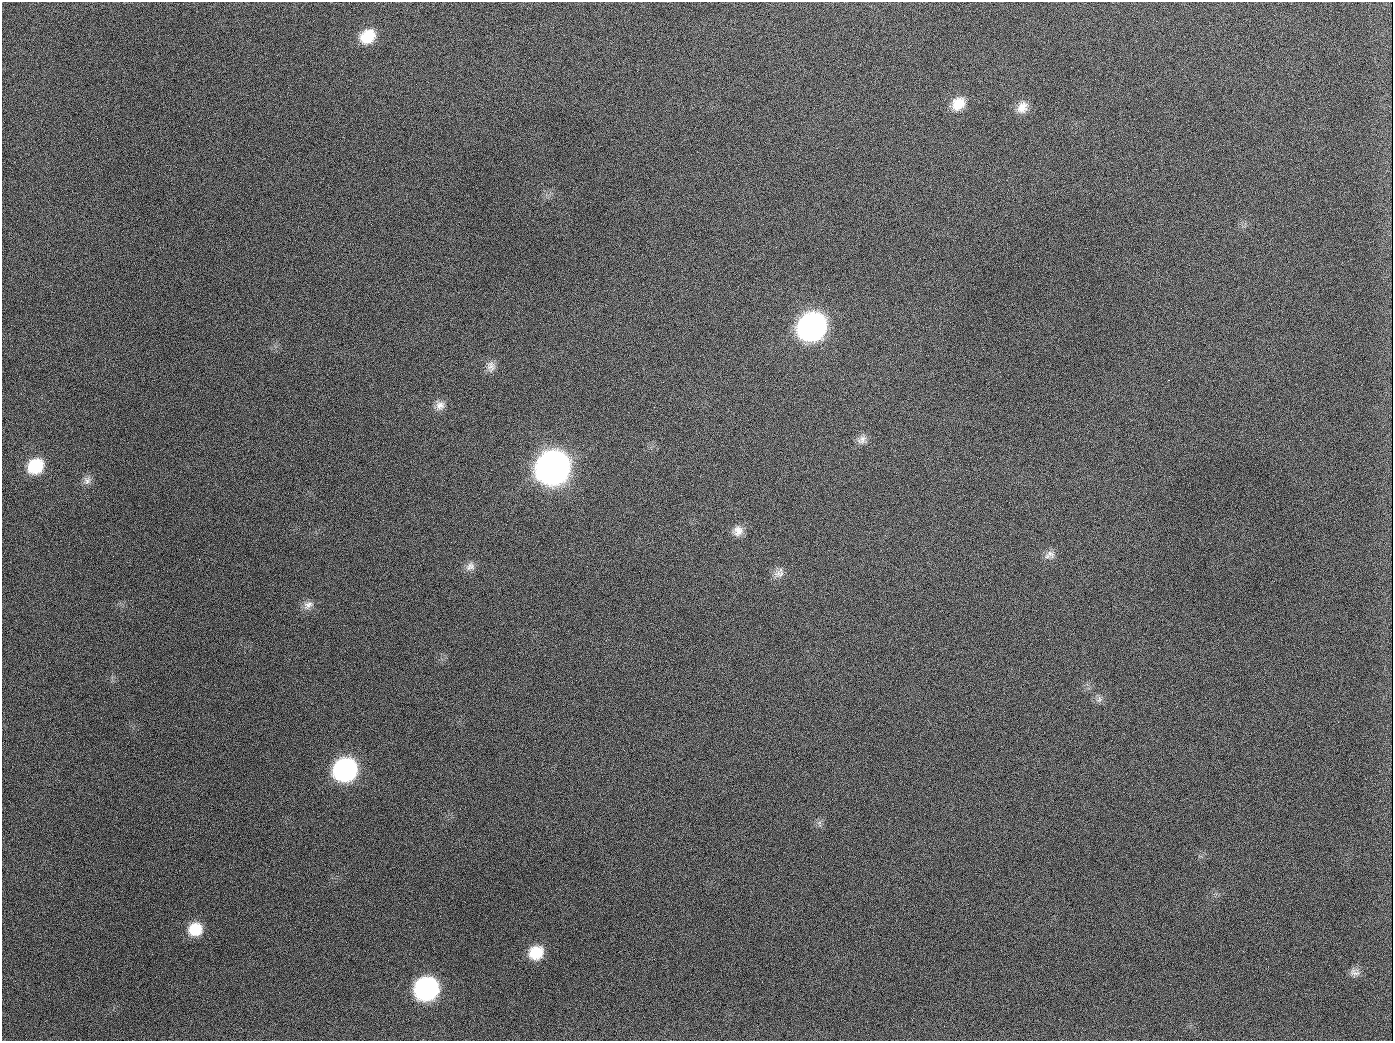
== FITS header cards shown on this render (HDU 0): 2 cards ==
NAXIS1  =                 1391
NAXIS2  =                 1039

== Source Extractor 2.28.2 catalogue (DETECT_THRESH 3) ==
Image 1391 x 1039 px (HDU 0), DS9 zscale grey, 1 PNG px = 1 image px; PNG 1395 x 1043 px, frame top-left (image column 1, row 1039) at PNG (2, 2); no overlay
Background 1440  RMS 67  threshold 202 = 3 sigma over >= 5 px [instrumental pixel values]
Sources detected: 25; all 25 listed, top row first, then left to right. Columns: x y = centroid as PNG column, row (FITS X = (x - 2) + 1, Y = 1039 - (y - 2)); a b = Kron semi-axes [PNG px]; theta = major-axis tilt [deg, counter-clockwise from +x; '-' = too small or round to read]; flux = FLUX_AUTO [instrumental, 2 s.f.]
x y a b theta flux
368 36 16 13 35 1.3e+05
958 104 17 14 49 8.4e+04
1022 107 16 12 61 5.1e+04
189 126 3 2 - 7.4e+03
811 327 18 15 39 2.4e+06
491 366 15 11 -87 3.4e+04
440 405 14 12 72 3.8e+04
654 407 3 2 - 4.3e+03
862 440 14 10 33 3.0e+04
35 466 15 13 43 1.8e+05
552 468 18 16 43 5.5e+06
87 481 11 10 - 2.5e+04
738 531 14 13 - 4.3e+04
1050 553 15 9 -44 2.9e+04
470 566 13 10 37 3.0e+04
779 573 15 12 39 3.6e+04
308 605 14 10 35 3.2e+04
1099 699 10 6 68 1.7e+04
345 770 16 15 - 1.1e+06
819 823 7 4 19 1.1e+04
195 929 15 13 23 1.2e+05
536 953 15 14 - 1.2e+05
1354 972 15 8 -15 2.5e+04
426 988 16 15 - 1.0e+06
944 1026 2 2 - 5.1e+03